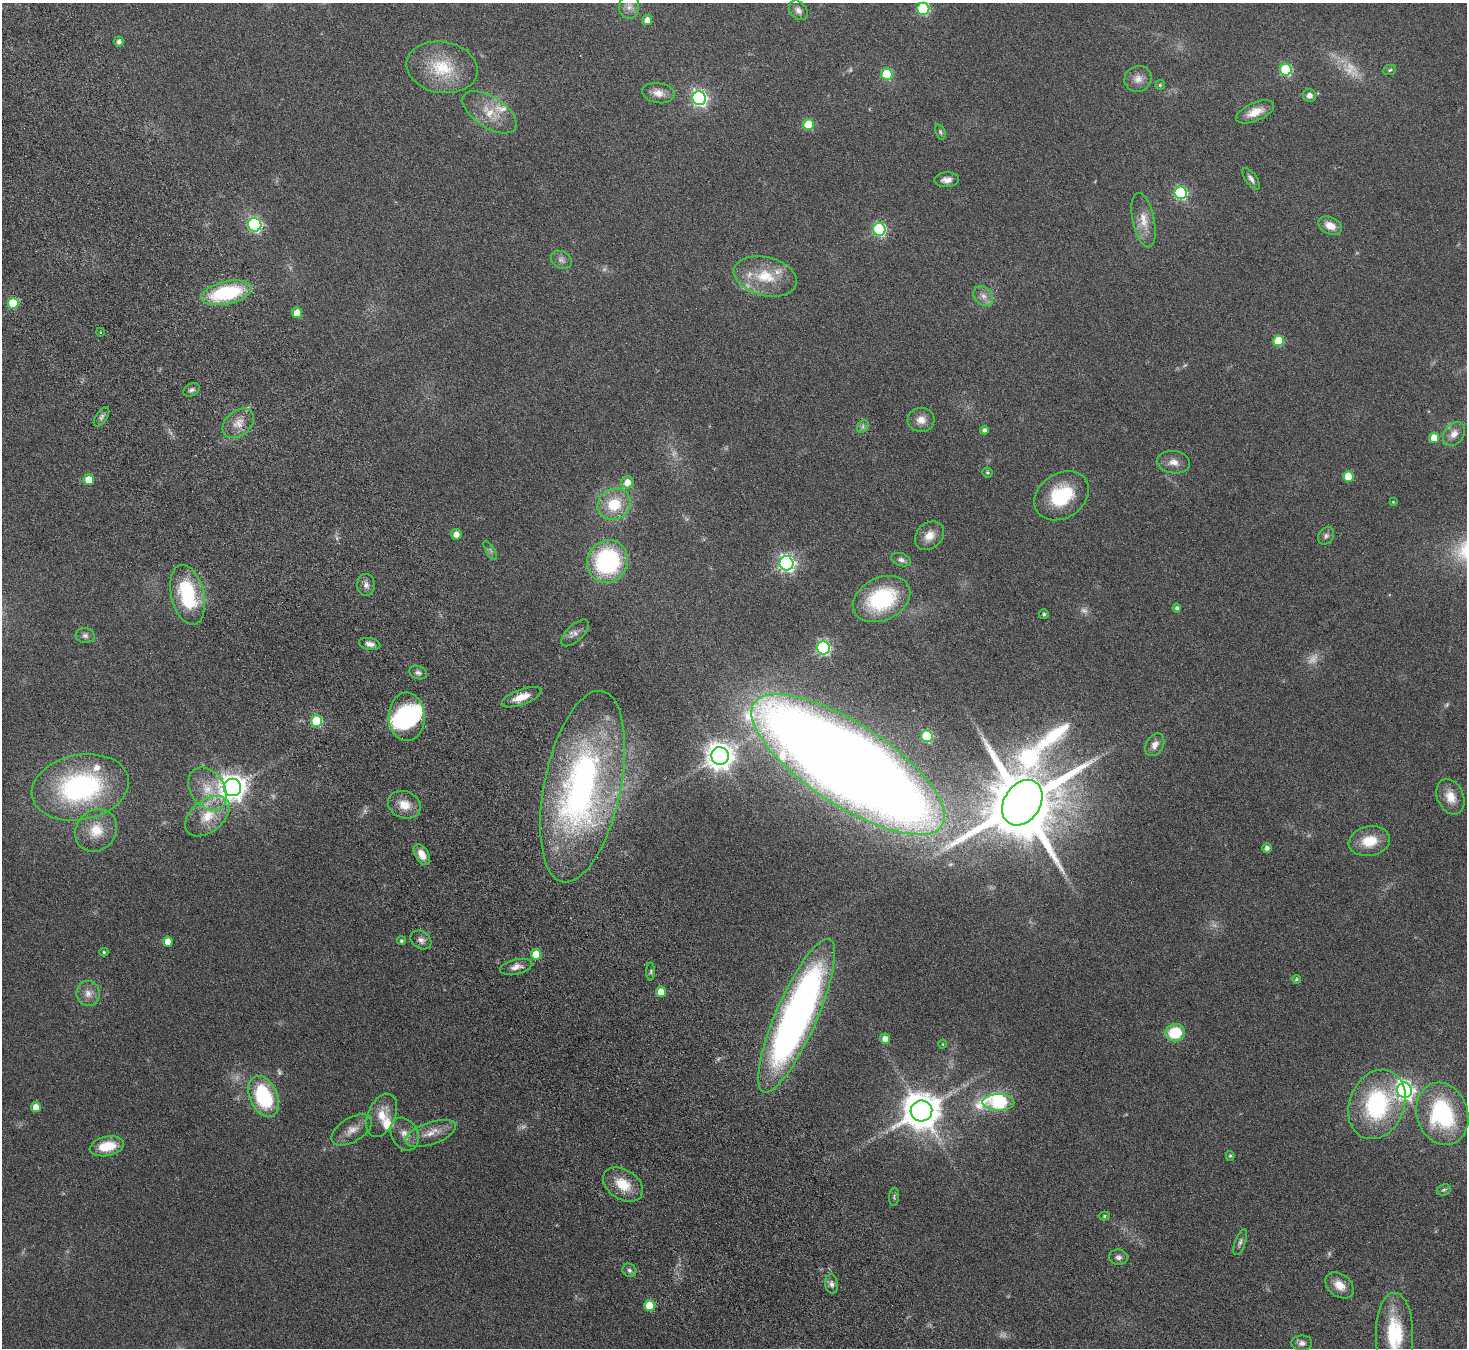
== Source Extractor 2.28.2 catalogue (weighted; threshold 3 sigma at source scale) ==
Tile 11 of 4 x 4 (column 3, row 3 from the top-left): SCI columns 2983-4447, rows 1671-3016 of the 5965 x 5897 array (HDU 1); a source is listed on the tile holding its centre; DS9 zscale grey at full resolution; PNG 1469 x 1350 px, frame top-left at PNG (2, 3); each listed source drawn as its Kron ellipse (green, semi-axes under 4 px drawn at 4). Shown black and unused: <1% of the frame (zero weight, under 4 of 8 exposures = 3% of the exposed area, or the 3 px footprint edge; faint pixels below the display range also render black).
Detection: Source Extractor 2.28.2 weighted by HDU 2 'WHT'; one run over the whole footprint, this tile lists its part. Background 0.0899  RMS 0.0048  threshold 0.0198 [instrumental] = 3 sigma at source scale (4.09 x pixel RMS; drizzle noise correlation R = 1.36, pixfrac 0.8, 0.05/0.05 arcsec/px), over >= 5 px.
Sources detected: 147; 15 too faint to see at this stretch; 3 inside a brighter object's white glare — neither listed nor drawn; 5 inside a brighter listed object's ellipse — not listed separately; the other 124 listed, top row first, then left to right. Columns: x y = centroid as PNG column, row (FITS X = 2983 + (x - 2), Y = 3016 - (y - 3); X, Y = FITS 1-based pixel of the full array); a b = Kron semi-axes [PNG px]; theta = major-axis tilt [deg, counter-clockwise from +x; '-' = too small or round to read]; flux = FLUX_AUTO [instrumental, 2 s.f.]
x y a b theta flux
629 7 12 10 86 2.9
923 9 6 6 - 45
798 10 11 8 -48 2.1
647 20 5 5 - 3.5
119 41 5 5 - 1.6
442 67 36 25 -10 21
1286 70 6 6 - 38
1390 70 6 5 - 0.73
887 74 6 5 - 23
1138 79 14 13 - 3.9
1160 85 5 4 - 0.6
658 93 16 10 -10 4.4
1310 96 6 6 - 2.3
699 98 7 6 - 130
490 112 31 15 -33 11
1255 112 20 9 23 6.3
808 124 5 5 - 18
940 132 8 4 -70 0.85
1251 179 12 5 -54 1.8
947 180 12 7 3 2.8
1181 193 6 6 - 59
1144 220 28 11 -78 7.1
255 225 7 6 - 80
1330 226 12 8 -24 5.4
879 229 6 6 - 64
561 260 11 8 -31 2
765 276 32 19 -13 17
226 293 26 11 13 39
983 296 11 8 -48 2.9
13 303 5 5 - 17
297 313 5 5 - 5.8
100 332 4 3 - 0.33
1278 341 5 5 - 18
191 390 8 6 27 1.2
102 417 11 5 56 1.6
921 420 13 12 - 4.1
238 423 18 12 39 5.8
863 426 7 5 50 1.2
984 430 4 4 - 1.4
1454 434 13 9 53 4
1434 438 5 5 - 8.4
1174 462 16 11 -9 3.9
987 472 5 4 - 0.69
1348 476 5 5 - 12
89 480 5 5 - 9.5
627 482 6 6 - 6.7
1061 496 29 22 34 26
1393 502 4 3 - 0.42
614 504 17 15 33 15
456 534 5 5 - 3.6
929 536 16 12 44 5.3
1326 536 9 7 54 1.5
490 550 11 4 -58 1.1
901 560 10 6 -19 1.7
607 561 21 20 - 60
787 563 7 7 - 150
366 585 11 8 -86 2.2
188 595 30 16 -77 36
882 599 30 21 25 39
1177 608 4 4 - 1
1044 614 5 5 - 0.67
575 633 17 8 43 2.8
85 635 9 7 -12 1.7
370 644 11 6 -11 2.2
824 648 7 6 - 79
418 673 9 6 -20 1.4
521 697 21 7 20 6.6
407 717 24 18 -89 35
317 721 6 5 - 32
927 736 6 5 - 34
1155 745 12 8 58 3.4
720 756 9 8 - 530
848 764 112 41 -33 1500
582 786 97 38 78 180
80 787 49 32 11 82
232 787 9 8 - 480
207 789 23 17 -56 11
1450 797 18 13 -66 6.7
1022 803 24 18 57 6300
404 805 17 13 -22 6.5
207 816 25 16 38 12
96 830 22 19 50 11
1369 841 21 14 10 11
1267 848 5 4 - 1.9
422 854 11 6 -60 4.9
421 940 11 8 -33 2.3
401 941 4 4 - 0.78
168 942 5 5 - 5.6
104 952 4 4 - 0.53
536 954 5 5 - 10
516 967 16 7 13 3.3
651 972 9 4 89 0.83
1296 979 5 4 - 0.69
661 992 5 5 - 5.4
88 993 12 11 - 3.8
797 1016 83 20 66 250
1175 1033 10 8 10 16
885 1039 5 5 - 3
943 1044 4 3 - 0.31
1404 1090 8 7 - 190
264 1097 21 14 -67 36
998 1102 16 8 -1 64
1377 1104 36 27 68 54
36 1107 5 5 - 4.1
921 1111 11 10 - 1200
1442 1114 32 25 -71 49
382 1115 23 13 67 7.9
352 1130 22 12 31 5.4
431 1133 26 11 19 6.8
405 1134 17 13 -62 4.8
107 1146 17 9 11 12
1230 1156 5 4 - 0.54
623 1185 22 15 -33 10
1444 1190 7 5 20 0.93
894 1197 9 5 86 0.83
1104 1216 5 4 - 0.65
1240 1242 14 5 69 1.5
1118 1257 9 7 -9 1.7
629 1270 7 6 - 1.3
832 1284 10 6 -81 1.8
1339 1285 16 11 -39 5.8
649 1305 5 5 - 13
1394 1334 41 19 -90 29
1302 1343 10 7 0 2.1
Isophote crosses this tile's border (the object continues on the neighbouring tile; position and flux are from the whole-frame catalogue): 3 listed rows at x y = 923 9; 1442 1114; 1394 1334